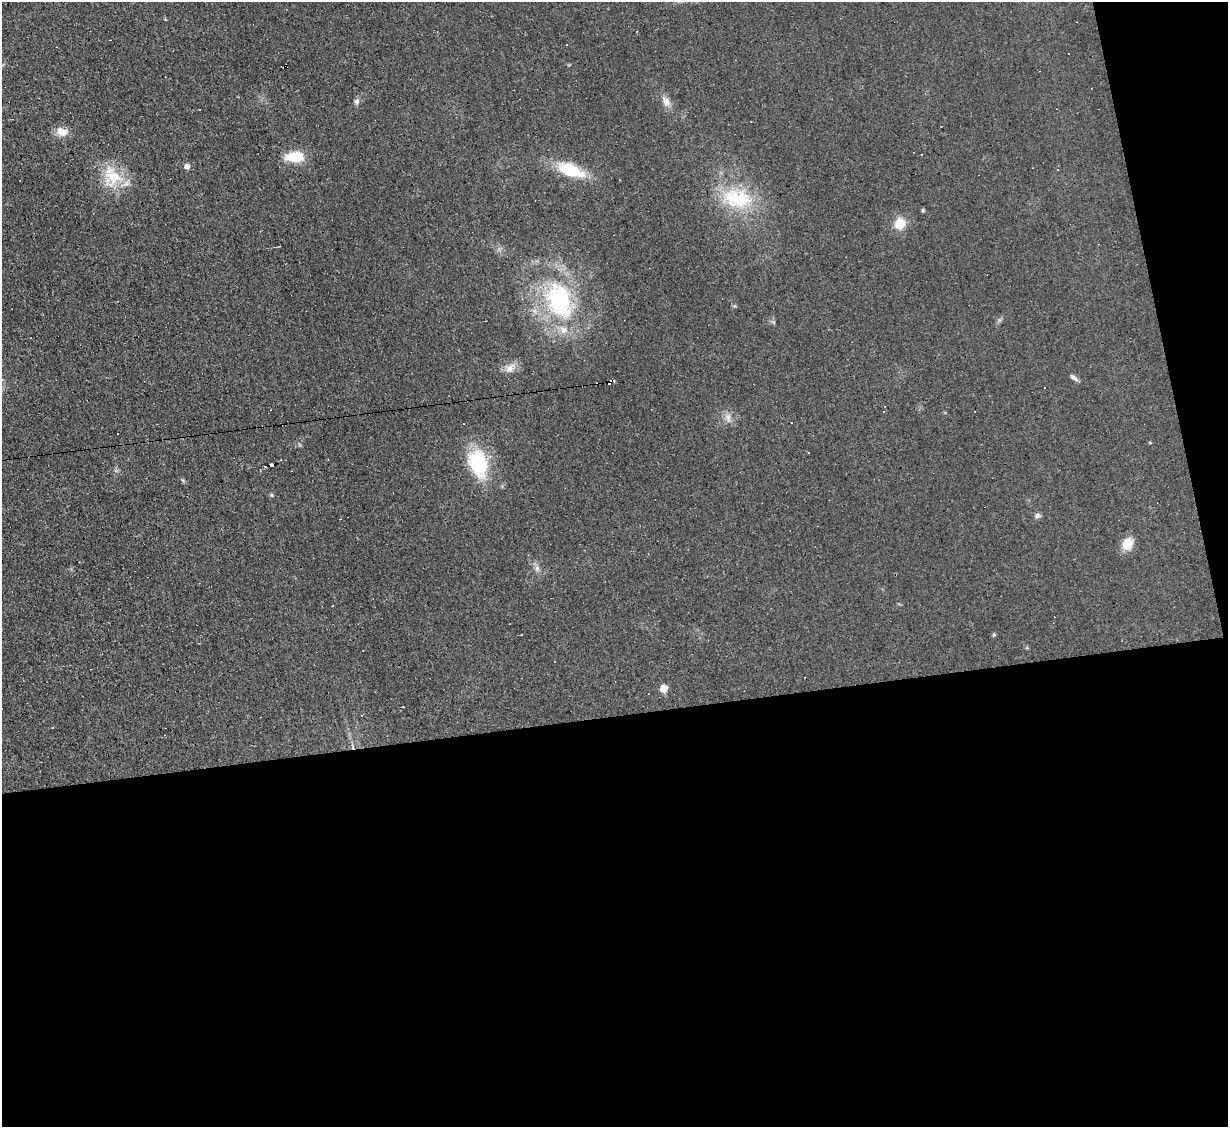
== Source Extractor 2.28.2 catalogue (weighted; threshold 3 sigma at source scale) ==
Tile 16 of 4 x 4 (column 4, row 4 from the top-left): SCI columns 3680-4905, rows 249-1373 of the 4905 x 4883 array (HDU 1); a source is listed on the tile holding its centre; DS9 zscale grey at full resolution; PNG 1230 x 1129 px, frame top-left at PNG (2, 2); no overlay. Shown black and unused: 40% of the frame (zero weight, under 3 of 4 exposures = <1% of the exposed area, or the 3 px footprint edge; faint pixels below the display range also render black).
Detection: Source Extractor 2.28.2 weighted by HDU 2 'WHT'; one run over the whole footprint, this tile lists its part. Background 0.0225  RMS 0.0042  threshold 0.0189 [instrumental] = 3 sigma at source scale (4.5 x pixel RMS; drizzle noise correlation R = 1.50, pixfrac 1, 0.05/0.05 arcsec/px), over >= 5 px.
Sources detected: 51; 20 cosmic-ray / hot-pixel residue — not listed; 2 inside a brighter listed object's ellipse — not listed separately; the other 29 listed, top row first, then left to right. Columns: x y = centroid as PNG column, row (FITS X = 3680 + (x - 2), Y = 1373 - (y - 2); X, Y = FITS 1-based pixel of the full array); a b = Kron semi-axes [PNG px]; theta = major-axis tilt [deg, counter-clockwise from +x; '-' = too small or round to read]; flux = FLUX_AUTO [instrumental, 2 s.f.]
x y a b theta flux
636 32 3 3 - 1.5
110 40 2 2 - 0.24
357 101 7 7 - 1.2
666 101 15 9 -61 3.1
200 109 3 3 - 0.55
62 132 15 11 -19 4.2
295 157 22 11 2 11
187 166 6 5 - 1.9
1058 169 3 3 - 0.7
570 170 34 14 -21 17
113 177 28 25 64 15
737 198 44 27 -8 27
923 210 5 4 - 0.64
900 224 11 10 - 7.4
559 300 55 36 -69 53
510 368 15 10 60 3.4
1074 377 12 5 -37 1.4
1044 387 3 2 - 0.42
728 417 13 7 -78 2.4
464 424 3 3 - 3.8
1150 443 4 3 - 0.35
808 452 3 2 - 0.32
478 464 33 21 -77 26
272 465 5 3 - 11
272 495 6 4 -70 0.47
1037 515 8 6 29 1.1
1127 544 14 11 63 6.4
537 568 8 6 -71 1.4
664 688 5 5 - 6.3
Overlapping masked pixels (flux is a lower limit): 1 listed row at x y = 272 465